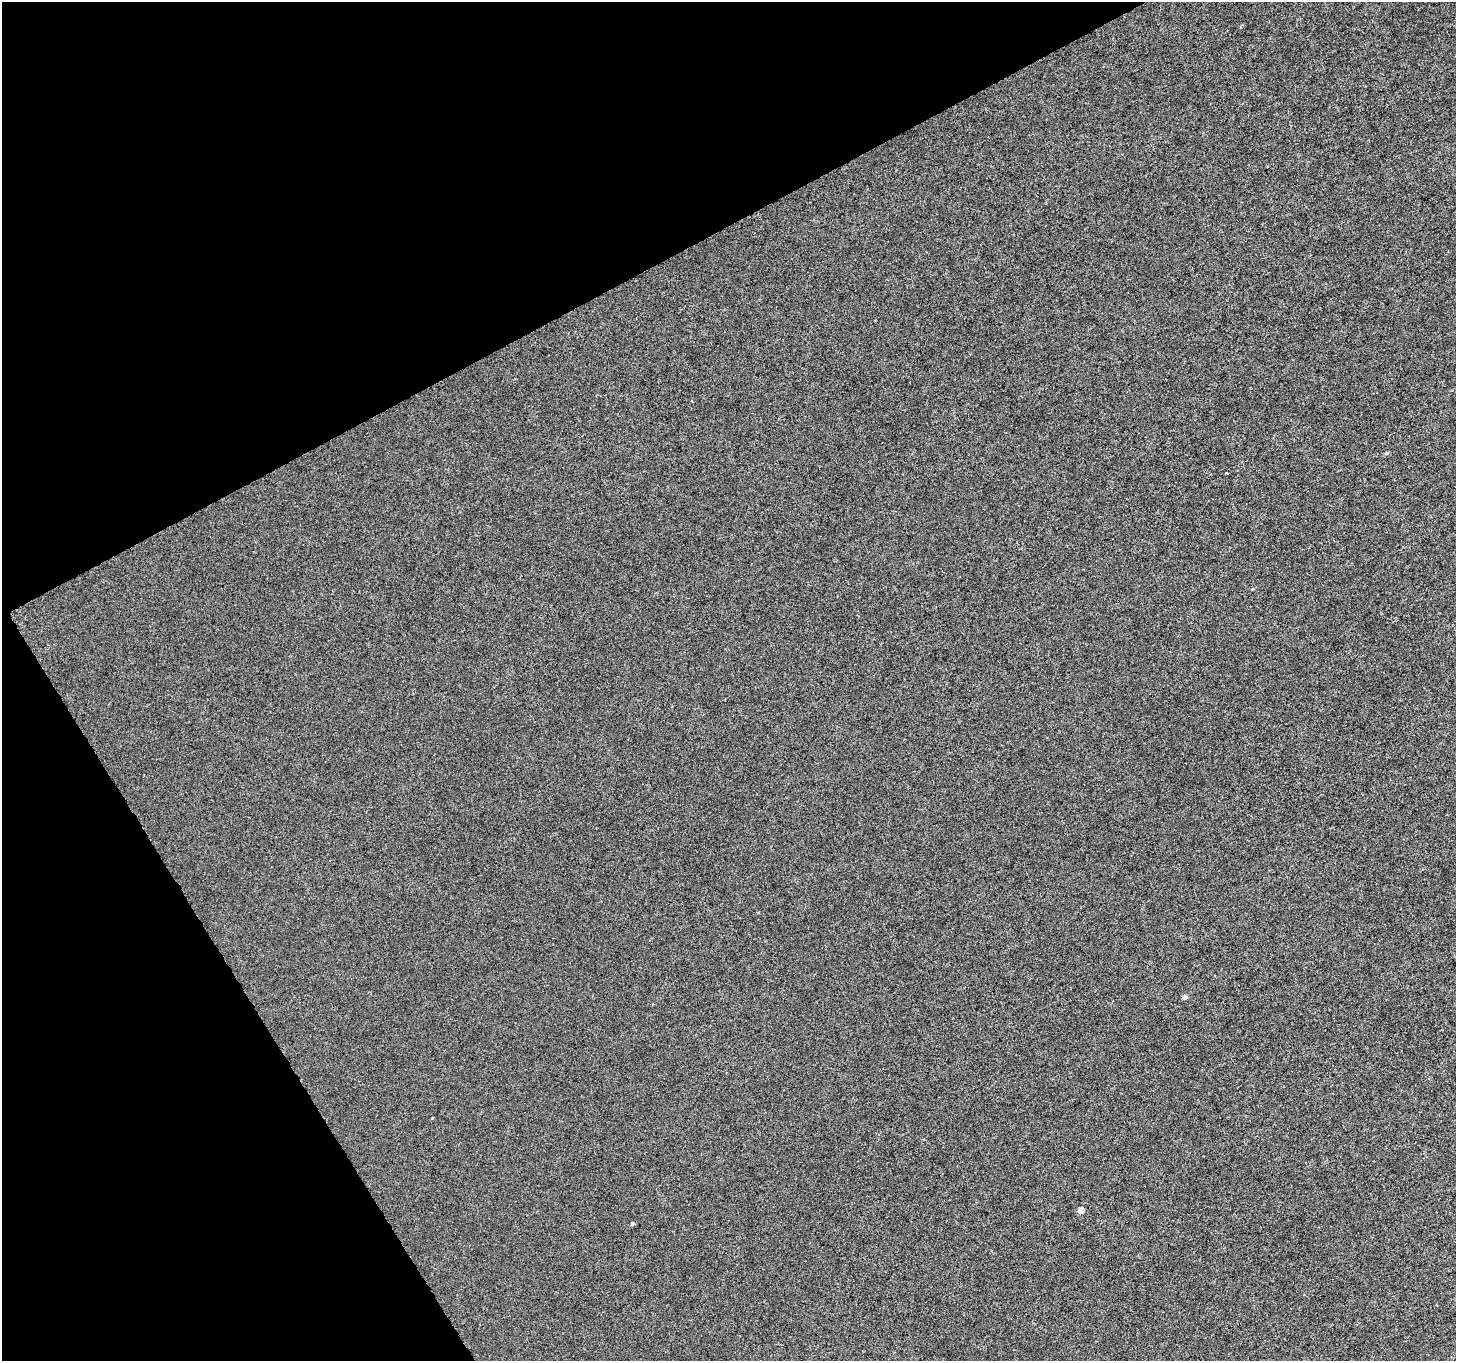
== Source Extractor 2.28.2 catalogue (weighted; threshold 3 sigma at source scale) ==
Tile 5 of 4 x 4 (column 1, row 2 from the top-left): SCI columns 8-1461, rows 2892-4250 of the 5826 x 5721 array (HDU 1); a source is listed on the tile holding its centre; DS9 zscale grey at full resolution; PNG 1458 x 1363 px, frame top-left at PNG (2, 2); no overlay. Shown black and unused: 27% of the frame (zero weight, under 4 of 8 exposures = <1% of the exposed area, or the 3 px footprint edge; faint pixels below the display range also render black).
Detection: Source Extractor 2.28.2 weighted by HDU 2 'WHT'; one run over the whole footprint, this tile lists its part. Background 8.77e-04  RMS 0.0013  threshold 0.00533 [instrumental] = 3 sigma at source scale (4.09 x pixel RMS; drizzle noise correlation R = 1.36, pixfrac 0.8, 0.0396/0.0396 arcsec/px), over >= 5 px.
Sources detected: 3; all 3 listed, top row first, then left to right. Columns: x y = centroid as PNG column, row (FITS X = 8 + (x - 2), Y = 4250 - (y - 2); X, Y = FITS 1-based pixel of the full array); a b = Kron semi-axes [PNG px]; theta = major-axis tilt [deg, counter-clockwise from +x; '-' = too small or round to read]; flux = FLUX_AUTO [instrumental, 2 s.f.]
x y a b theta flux
1185 997 5 5 - 0.42
1081 1210 4 4 - 1.5
633 1223 4 3 - 0.24